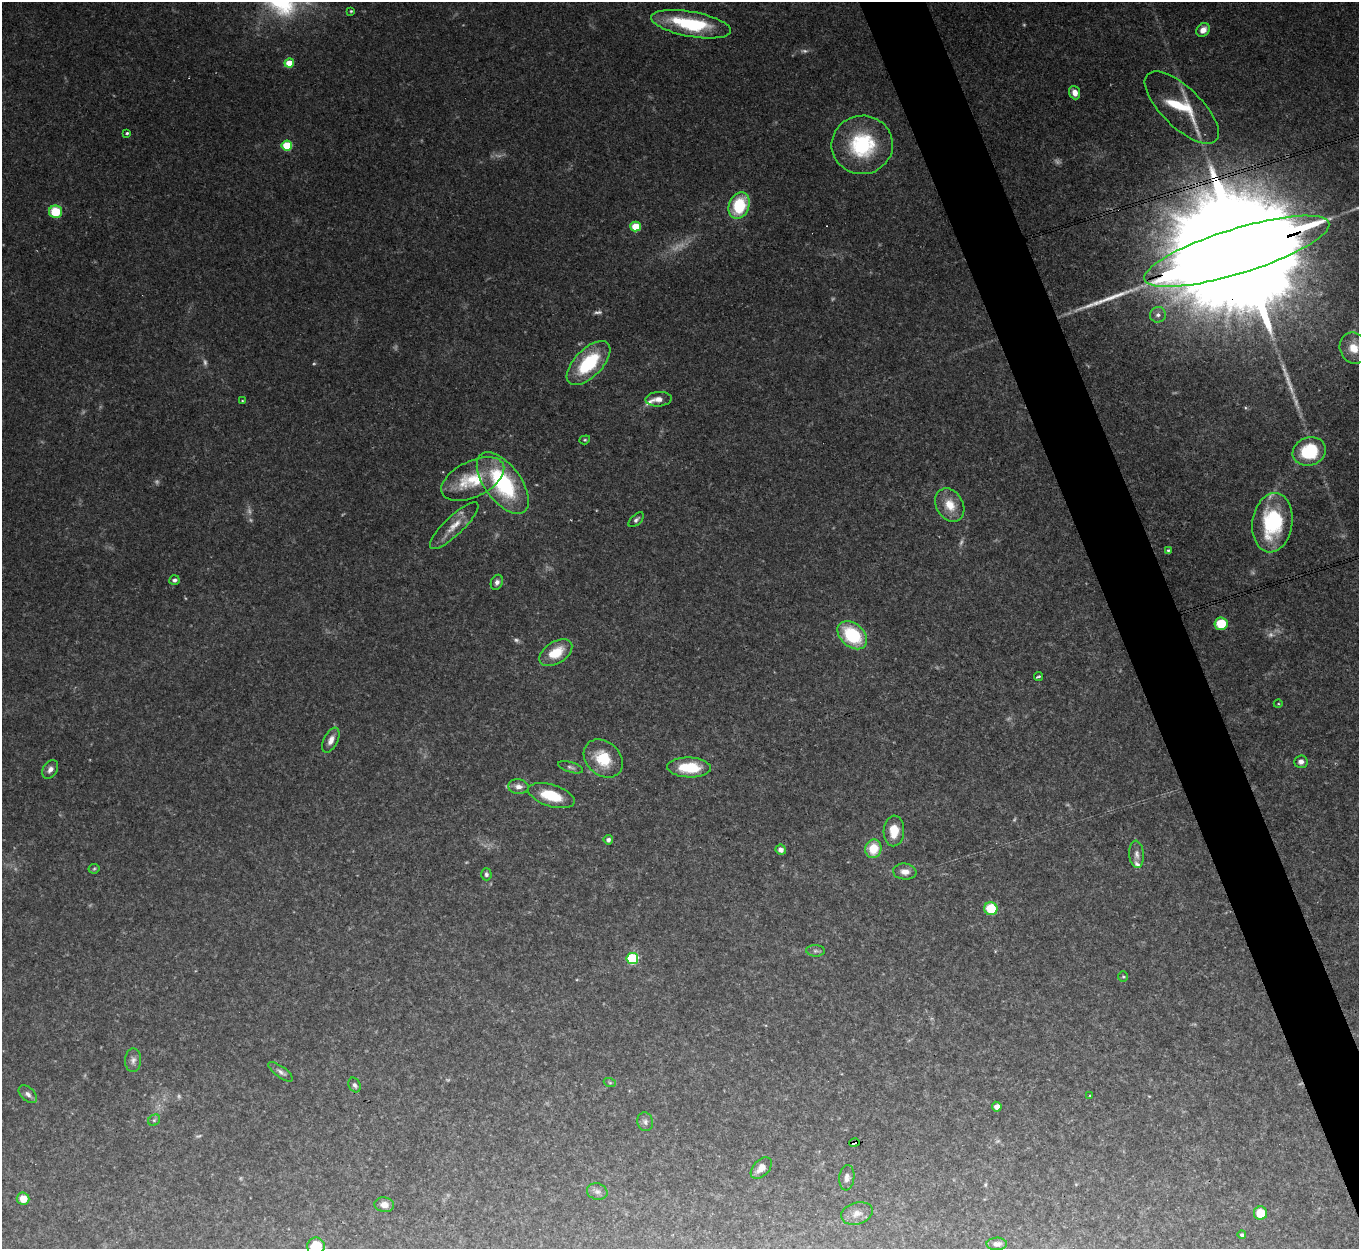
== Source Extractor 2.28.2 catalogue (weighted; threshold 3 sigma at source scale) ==
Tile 6 of 4 x 4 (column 2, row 2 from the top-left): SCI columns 1358-2714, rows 2645-3891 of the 5431 x 5414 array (HDU 1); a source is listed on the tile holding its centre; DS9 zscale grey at full resolution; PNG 1361 x 1251 px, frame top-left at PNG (2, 2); each listed source drawn as its Kron ellipse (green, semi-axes under 4 px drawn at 4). Shown black and unused: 5% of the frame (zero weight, under 3 of 4 exposures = <1% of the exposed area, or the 3 px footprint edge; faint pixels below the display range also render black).
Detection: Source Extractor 2.28.2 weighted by HDU 2 'WHT'; one run over the whole footprint, this tile lists its part. Background 0.0749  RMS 0.0065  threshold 0.0291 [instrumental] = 3 sigma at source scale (4.5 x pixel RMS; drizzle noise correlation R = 1.50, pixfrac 1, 0.05/0.05 arcsec/px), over >= 5 px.
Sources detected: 106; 26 too faint to see at this stretch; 2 long thin detections or spike segments (spike, bleed or trail) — neither listed nor drawn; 4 inside a brighter listed object's ellipse — not listed separately; the other 74 listed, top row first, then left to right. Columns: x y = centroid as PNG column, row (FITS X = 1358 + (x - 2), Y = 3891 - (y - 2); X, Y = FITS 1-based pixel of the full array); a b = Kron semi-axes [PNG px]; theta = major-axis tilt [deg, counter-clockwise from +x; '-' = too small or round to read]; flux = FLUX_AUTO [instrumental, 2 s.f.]
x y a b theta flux
351 11 3 3 - 0.77
691 24 40 12 -10 51
1203 30 7 6 - 5.1
289 63 5 4 - 17
1075 93 7 5 -69 5.1
1182 107 48 20 -44 30
127 133 4 3 - 1
862 145 31 29 7 56
287 146 5 5 - 33
739 205 14 10 70 36
56 212 6 6 - 23
636 226 5 5 - 23
1237 251 97 22 17 65000
1158 315 8 7 - 2.9
1354 348 16 13 -69 12
588 363 28 13 46 42
659 399 13 7 4 4.7
242 401 3 3 - 0.52
585 440 5 4 - 0.88
1309 451 17 14 20 36
473 479 34 18 26 27
503 483 36 18 -53 73
950 505 17 13 -59 12
636 520 9 5 42 1.9
1272 523 30 20 82 59
454 526 32 9 44 10
1168 550 4 4 - 0.79
174 580 5 4 - 1.9
497 582 8 6 66 2.5
1221 624 6 6 - 22
852 635 17 11 -41 44
556 653 18 11 32 17
1038 677 4 3 - 1.5
1278 704 4 3 - 0.58
331 740 13 7 63 4.9
603 758 21 16 -42 22
1301 762 7 6 - 3
571 767 13 5 -17 2
689 767 22 10 -1 24
50 769 10 7 56 3.4
518 787 10 7 -5 4.1
551 796 24 11 -17 20
894 831 15 10 87 12
608 840 4 4 - 1.9
873 849 9 8 - 15
781 850 5 5 - 3.1
1137 854 14 7 -85 3.6
94 869 5 5 - 0.93
905 872 12 8 -6 4.7
486 874 6 5 - 1.6
991 909 6 6 - 23
816 951 9 5 -3 1.9
632 959 6 5 - 52
1123 976 5 4 - 0.93
133 1060 12 8 87 3.1
281 1072 15 5 -35 2.6
610 1083 6 4 -19 0.88
355 1085 7 5 -63 1.9
28 1094 11 6 -43 2.7
1090 1095 4 2 - 0.47
997 1107 5 5 - 3.5
154 1120 6 5 - 1.3
645 1122 9 8 - 2.4
854 1143 5 4 - 14
761 1168 13 8 47 6.2
847 1178 13 7 83 3.1
597 1192 10 8 -15 3.1
23 1199 6 6 - 7.9
384 1205 10 7 -9 4.5
857 1213 16 11 16 5.8
1260 1213 7 6 - 14
1242 1235 4 4 - 1.6
997 1244 10 6 0 3.5
316 1246 9 8 - 19
Overlapping masked pixels (flux is a lower limit): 2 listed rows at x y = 1237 251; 854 1143
Isophote crosses this tile's border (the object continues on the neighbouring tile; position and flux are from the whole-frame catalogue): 2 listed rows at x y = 1237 251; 316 1246